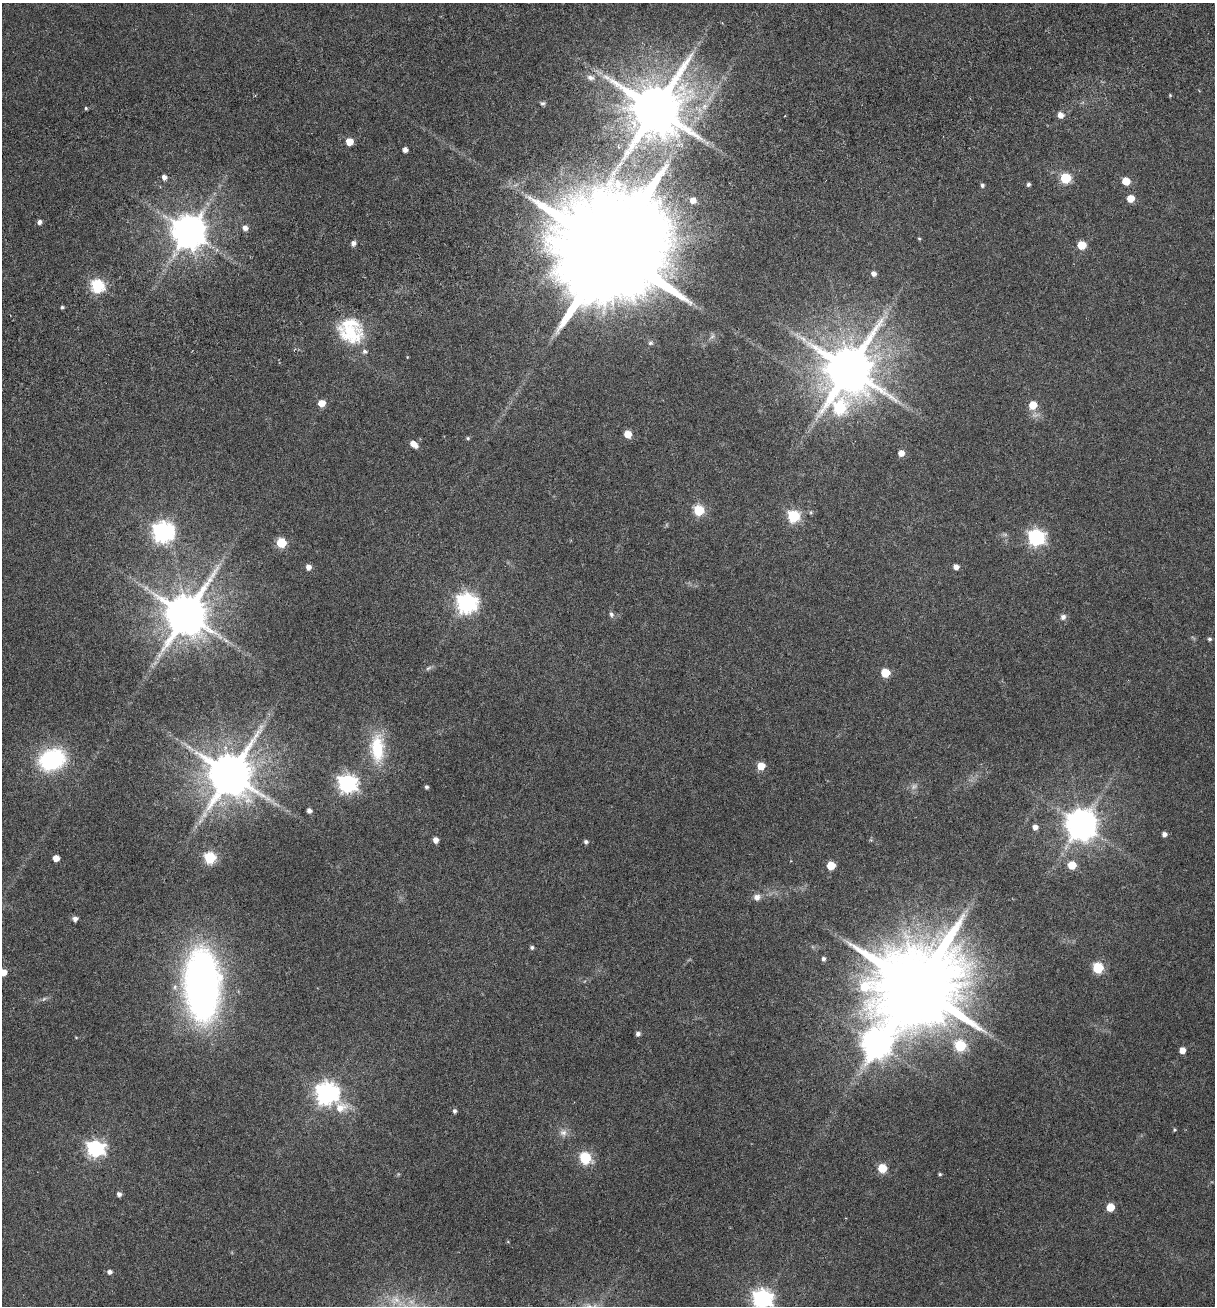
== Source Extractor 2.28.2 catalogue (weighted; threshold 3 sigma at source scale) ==
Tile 10 of 4 x 4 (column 2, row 3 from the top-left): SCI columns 1553-2765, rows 1422-2725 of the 5348 x 5499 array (HDU 1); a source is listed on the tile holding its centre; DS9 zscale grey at full resolution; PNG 1217 x 1308 px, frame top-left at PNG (2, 3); no overlay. Shown black and unused: <1% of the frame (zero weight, under 3 of 6 exposures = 11% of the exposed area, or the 3 px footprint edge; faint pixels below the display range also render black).
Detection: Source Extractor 2.28.2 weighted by HDU 2 'WHT'; one run over the whole footprint, this tile lists its part. Background 0.0341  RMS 0.0029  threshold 0.0117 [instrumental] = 3 sigma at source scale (4.09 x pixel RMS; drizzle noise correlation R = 1.36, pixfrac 0.8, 0.0396/0.0396 arcsec/px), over >= 5 px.
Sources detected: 98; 3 too faint to see at this stretch — not listed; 1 inside a brighter listed object's ellipse — not listed separately; the other 94 listed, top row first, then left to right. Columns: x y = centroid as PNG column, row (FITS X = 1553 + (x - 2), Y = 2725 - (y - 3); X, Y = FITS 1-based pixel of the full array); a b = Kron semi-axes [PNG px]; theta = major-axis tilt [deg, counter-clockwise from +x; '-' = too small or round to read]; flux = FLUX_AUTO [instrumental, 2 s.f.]
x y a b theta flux
590 78 11 7 -16 1.3
1170 95 4 4 - 0.24
543 104 8 5 12 0.55
86 108 4 3 - 0.32
656 109 15 14 - 1800
1060 115 6 5 - 1.8
349 142 5 5 - 4.8
405 150 4 4 - 1.4
164 177 5 5 - 1.2
1066 178 6 6 - 17
1126 181 5 5 - 5.5
1028 184 4 4 - 0.57
982 185 5 4 - 0.55
1131 199 5 5 - 4.1
693 200 5 5 - 1.8
39 222 6 5 - 0.8
245 228 6 5 - 1.3
189 231 10 9 - 640
919 239 5 3 - 0.25
353 243 5 5 - 1.1
1082 245 5 5 - 6.6
611 250 34 25 -82 11000
874 274 5 5 - 1.2
97 286 6 6 - 39
62 307 4 4 - 0.43
351 331 33 29 -50 14
712 336 8 5 31 0.66
650 343 7 6 - 0.58
849 369 14 13 - 1600
321 403 5 5 - 4
1033 405 6 6 - 5.6
840 408 14 10 8 30
628 434 5 5 - 4.8
468 438 5 4 - 0.38
414 444 8 5 -37 2.7
901 453 5 5 - 2.1
699 510 6 6 - 18
811 512 5 3 - 0.3
793 516 6 6 - 31
163 532 8 7 - 140
1036 537 7 7 - 71
281 543 5 5 - 14
308 567 5 5 - 1.6
956 567 5 5 - 1.5
467 603 8 7 - 140
186 614 12 11 - 1100
611 614 7 6 - 0.68
1063 617 8 8 - 0.95
1209 639 5 4 - 0.46
428 668 10 4 34 0.53
885 673 6 5 - 9.6
377 748 40 19 -89 12
52 760 23 17 22 29
761 766 5 5 - 5.8
230 774 12 12 - 1300
347 783 7 7 - 110
426 787 4 4 - 0.52
309 811 4 4 - 0.97
1081 824 9 9 - 490
1035 827 5 5 - 1.4
1164 834 5 4 - 1.1
435 840 5 5 - 1.6
586 842 6 5 - 0.57
56 858 5 5 - 2.8
210 858 6 6 - 27
1072 865 5 5 - 5.5
831 866 5 5 - 7.5
757 897 9 8 - 1.4
75 919 5 5 - 1.1
532 948 4 4 - 0.55
823 959 4 4 - 0.68
1098 968 6 6 - 21
3 972 5 5 - 3.4
202 984 50 25 -88 160
917 987 22 21 - 4900
44 999 7 4 37 0.48
638 1034 5 5 - 0.83
76 1037 5 3 - 0.19
876 1043 13 10 60 380
960 1046 6 6 - 25
1182 1050 5 5 - 2.3
327 1093 10 8 -40 180
454 1111 5 5 - 0.6
1174 1130 4 4 - 0.31
563 1133 11 9 -23 1.5
96 1148 7 7 - 76
585 1158 6 6 - 27
882 1168 6 5 - 10
940 1174 4 4 - 0.38
119 1194 5 4 - 0.97
1110 1207 5 5 - 6.5
109 1272 5 4 - 0.98
762 1299 8 7 - 130
395 1300 16 13 26 4.2
Isophote crosses this tile's border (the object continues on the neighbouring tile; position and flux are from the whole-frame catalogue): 2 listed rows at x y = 3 972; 762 1299